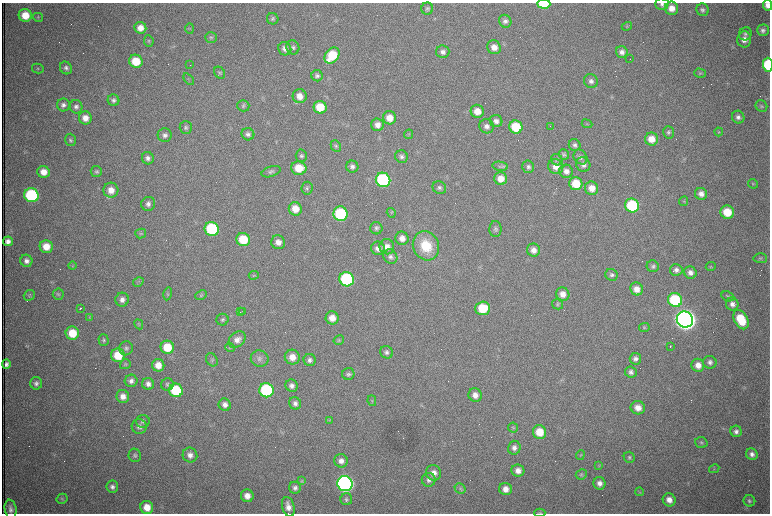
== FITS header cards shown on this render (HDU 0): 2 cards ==
NAXIS1  =                 1536 /fastest changing axis
NAXIS2  =                 1023 /next to fastest changing axis

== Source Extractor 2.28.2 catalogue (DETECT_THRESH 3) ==
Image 1536 x 1023 px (HDU 0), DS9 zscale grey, zoomed out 1/2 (1 PNG px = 2 x 2 image px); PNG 772 x 516 px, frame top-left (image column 1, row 1022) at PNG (2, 3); each listed source drawn as its Kron ellipse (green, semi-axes under 4 px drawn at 4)
Background 1040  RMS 16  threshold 48.5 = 3 sigma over >= 5 px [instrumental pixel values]
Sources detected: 277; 63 cannot appear on this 1/2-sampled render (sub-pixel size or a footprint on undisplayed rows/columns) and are neither listed nor drawn; the other 214 listed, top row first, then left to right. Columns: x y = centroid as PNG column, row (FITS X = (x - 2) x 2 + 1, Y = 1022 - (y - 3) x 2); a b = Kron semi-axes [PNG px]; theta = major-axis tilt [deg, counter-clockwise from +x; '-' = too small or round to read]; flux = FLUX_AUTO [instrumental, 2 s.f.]
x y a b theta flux
544 4 7 4 -3 1.2e+05
662 4 6 5 - 1.1e+04
768 5 5 4 - 2.2e+04
672 8 6 6 - 3.4e+04
427 9 6 6 - 7.5e+03
703 10 6 6 - 9.7e+03
25 15 6 6 - 6.5e+04
38 17 5 3 - 3.9e+03
273 19 6 5 - 7.3e+03
505 21 7 6 - 1.2e+04
627 26 5 3 - 3.2e+03
140 28 6 6 - 3.2e+04
190 28 5 2 - 2.8e+03
763 30 6 5 - 1.2e+04
745 34 7 6 - 1.0e+04
211 37 6 5 - 6.4e+03
744 39 8 7 - 2.5e+04
149 41 6 4 -84 5.1e+03
293 47 7 6 - 1.0e+04
494 47 7 6 - 3.0e+04
285 49 7 6 - 1.9e+04
443 52 6 6 - 1.3e+04
622 52 6 5 - 1.6e+04
332 55 9 6 50 1.3e+05
630 59 2 1 - 3.4e+03
136 61 7 6 - 8.8e+04
190 65 2 1 - 9.8e+04
768 65 7 5 -88 2.0e+05
38 68 5 5 - 4.8e+03
66 68 6 5 - 9.9e+03
220 73 6 5 - 6.3e+03
700 73 6 4 -15 4.9e+03
317 76 6 5 - 9.7e+03
189 79 7 2 -52 3.3e+03
591 81 7 6 - 1.4e+04
300 96 7 7 - 3.3e+04
113 100 6 5 - 1.0e+04
63 105 6 6 - 1.3e+04
243 106 6 5 - 6.9e+03
761 106 6 5 - 6.8e+03
76 107 7 6 - 1.3e+04
320 107 6 6 - 9.3e+04
477 111 6 6 - 4.3e+04
738 117 6 6 - 1.3e+04
85 118 6 6 - 3.1e+04
389 118 7 6 - 4.3e+04
496 121 6 6 - 1.7e+04
587 124 5 3 - 3.7e+03
377 125 6 6 - 2.3e+04
487 126 7 7 - 1.6e+04
550 126 2 1 - 7.0e+02
186 127 6 6 - 8.6e+03
516 127 7 6 - 1.3e+05
668 132 6 5 - 7.4e+03
719 132 4 4 - 4.0e+03
248 134 6 6 - 1.1e+04
408 134 5 3 - 3.7e+03
165 135 7 7 - 1.3e+04
651 139 6 6 - 4.3e+04
70 140 6 5 - 7.4e+03
575 145 6 5 - 1.0e+04
336 146 6 5 - 5.8e+03
564 154 5 5 - 6.0e+03
301 156 6 5 - 8.4e+03
401 157 6 6 - 1.1e+04
580 157 8 6 -54 1.1e+04
148 158 6 6 - 1.2e+04
557 160 6 5 - 6.1e+03
583 165 7 7 - 1.6e+04
500 166 8 4 -10 8.3e+03
556 166 8 7 - 3.3e+04
352 167 6 6 - 1.2e+04
528 167 6 6 - 9.5e+03
299 168 8 6 -2 7.1e+04
96 171 5 5 - 6.6e+03
566 171 7 6 - 1.9e+04
43 172 6 6 - 3.6e+04
271 172 10 5 18 9.6e+03
501 179 6 6 - 4.3e+04
383 180 7 7 - 4.8e+05
576 184 6 6 - 8.3e+04
753 184 5 4 - 4.8e+03
307 188 6 5 - 7.1e+03
439 188 7 6 - 1.0e+04
592 188 7 6 - 3.5e+04
111 190 7 7 - 3.6e+04
701 194 6 6 - 1.9e+04
31 195 7 7 - 3.7e+05
683 201 5 2 - 2.9e+03
148 204 7 7 - 1.4e+04
632 205 7 7 - 2.6e+05
295 209 7 6 - 4.7e+04
727 212 7 6 - 8.3e+04
391 213 5 4 - 4.4e+03
340 214 7 7 - 2.8e+05
376 228 6 6 - 9.3e+03
212 229 7 7 - 2.9e+05
495 229 8 6 89 8.5e+03
141 234 5 4 - 4.7e+03
402 238 7 6 - 2.5e+04
243 239 7 6 - 1.1e+05
8 241 5 5 - 1.7e+04
278 242 7 7 - 2.4e+04
426 246 15 12 -65 1.2e+05
46 247 6 6 - 5.0e+04
387 247 8 7 - 2.5e+04
378 248 7 6 - 2.1e+04
533 250 6 6 - 2.4e+04
390 257 7 6 - 1.3e+04
760 258 6 5 - 6.3e+03
26 261 6 6 - 1.7e+04
72 266 4 2 - 2.8e+03
653 266 6 5 - 8.1e+03
711 266 5 3 - 3.0e+03
676 270 6 5 - 1.4e+04
690 272 6 6 - 1.6e+04
254 275 5 4 - 3.7e+03
612 275 6 5 - 9.7e+03
347 279 7 7 - 4.4e+05
138 282 5 4 - 5.5e+03
637 289 6 6 - 2.9e+04
58 294 5 5 - 6.0e+03
168 294 6 4 77 5.7e+03
563 294 7 6 - 2.6e+04
29 295 5 5 - 5.0e+03
201 295 6 4 27 5.0e+03
728 296 7 4 -24 5.5e+03
122 300 7 6 - 1.9e+04
675 300 7 7 - 2.7e+05
557 304 5 5 - 5.7e+03
732 304 6 6 - 1.6e+04
80 308 2 1 - 3.6e+03
483 308 7 6 - 1.1e+05
243 311 2 1 - 3.3e+03
240 312 2 1 - 1.2e+03
89 318 4 3 - 3.2e+03
332 318 6 6 - 3.8e+04
685 319 8 8 - 4.6e+06
222 320 6 6 - 7.6e+03
741 320 10 6 -61 1.1e+05
139 324 5 3 - 3.9e+03
644 327 5 4 - 4.4e+03
72 333 7 6 - 8.4e+04
104 340 6 5 - 6.4e+03
237 340 9 7 41 2.4e+04
339 340 5 4 - 5.1e+03
670 346 3 1 - 4.0e+03
167 347 7 6 - 9.3e+04
126 348 7 6 - 1.0e+04
230 348 5 4 - 3.7e+03
387 352 6 6 - 1.1e+04
118 355 7 7 - 9.5e+04
292 357 7 7 - 4.0e+04
260 359 9 8 - 1.5e+04
635 359 6 6 - 1.2e+04
212 360 7 5 -59 7.8e+03
310 360 6 6 - 1.2e+04
710 362 7 6 - 1.3e+04
6 364 5 4 - 1.3e+04
125 364 5 5 - 5.0e+03
158 365 6 6 - 3.8e+04
698 365 6 6 - 3.0e+04
631 372 6 5 - 1.1e+04
348 374 6 6 - 8.6e+03
131 381 6 6 - 1.4e+04
36 383 6 6 - 1.2e+04
148 384 6 6 - 1.8e+04
167 384 6 6 - 8.5e+03
292 386 6 6 - 1.4e+04
176 390 7 6 - 2.0e+05
266 390 7 7 - 3.6e+05
475 395 7 6 - 2.3e+04
123 396 6 6 - 2.6e+04
372 401 5 4 - 4.3e+03
295 403 6 6 - 1.4e+04
225 405 6 6 - 1.8e+04
638 408 7 6 - 3.2e+04
330 420 3 3 - 3.2e+03
143 421 7 6 - 1.0e+04
139 427 7 7 - 1.6e+04
513 428 5 5 - 4.5e+03
736 431 6 5 - 1.3e+04
540 432 7 6 - 7.0e+04
701 443 6 5 - 6.5e+03
514 448 7 6 - 1.5e+04
752 454 6 5 - 1.5e+04
135 455 6 6 - 9.0e+03
190 455 7 7 - 2.0e+04
580 455 5 3 - 3.8e+03
629 457 6 5 - 6.9e+03
341 461 7 6 - 2.1e+04
598 465 4 2 - 2.4e+03
714 469 5 3 - 3.1e+03
518 471 6 6 - 2.3e+04
433 473 8 7 - 2.5e+04
581 474 5 5 - 5.6e+03
429 480 7 7 - 1.3e+04
301 481 4 4 - 4.0e+03
599 483 6 6 - 1.8e+04
345 484 8 7 - 1.5e+06
112 487 6 6 - 1.3e+04
295 488 6 6 - 1.1e+04
460 488 6 4 -35 6.9e+03
506 489 6 6 - 2.8e+04
640 492 4 3 - 3.5e+03
247 496 6 6 - 3.0e+04
62 499 5 5 - 5.2e+03
346 499 6 6 - 7.8e+03
669 500 7 6 - 2.8e+04
749 501 6 5 - 7.3e+03
147 507 6 6 - 4.7e+04
288 507 10 6 -75 2.6e+04
11 509 9 6 -80 1.6e+04
540 513 5 3 - 3.9e+03
At the frame edge (FLAGS 8, measured only in part): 5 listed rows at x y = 544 4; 662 4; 768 5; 768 65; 540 513
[63 sub-pixel or undisplayed-footprint detections neither listed nor drawn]